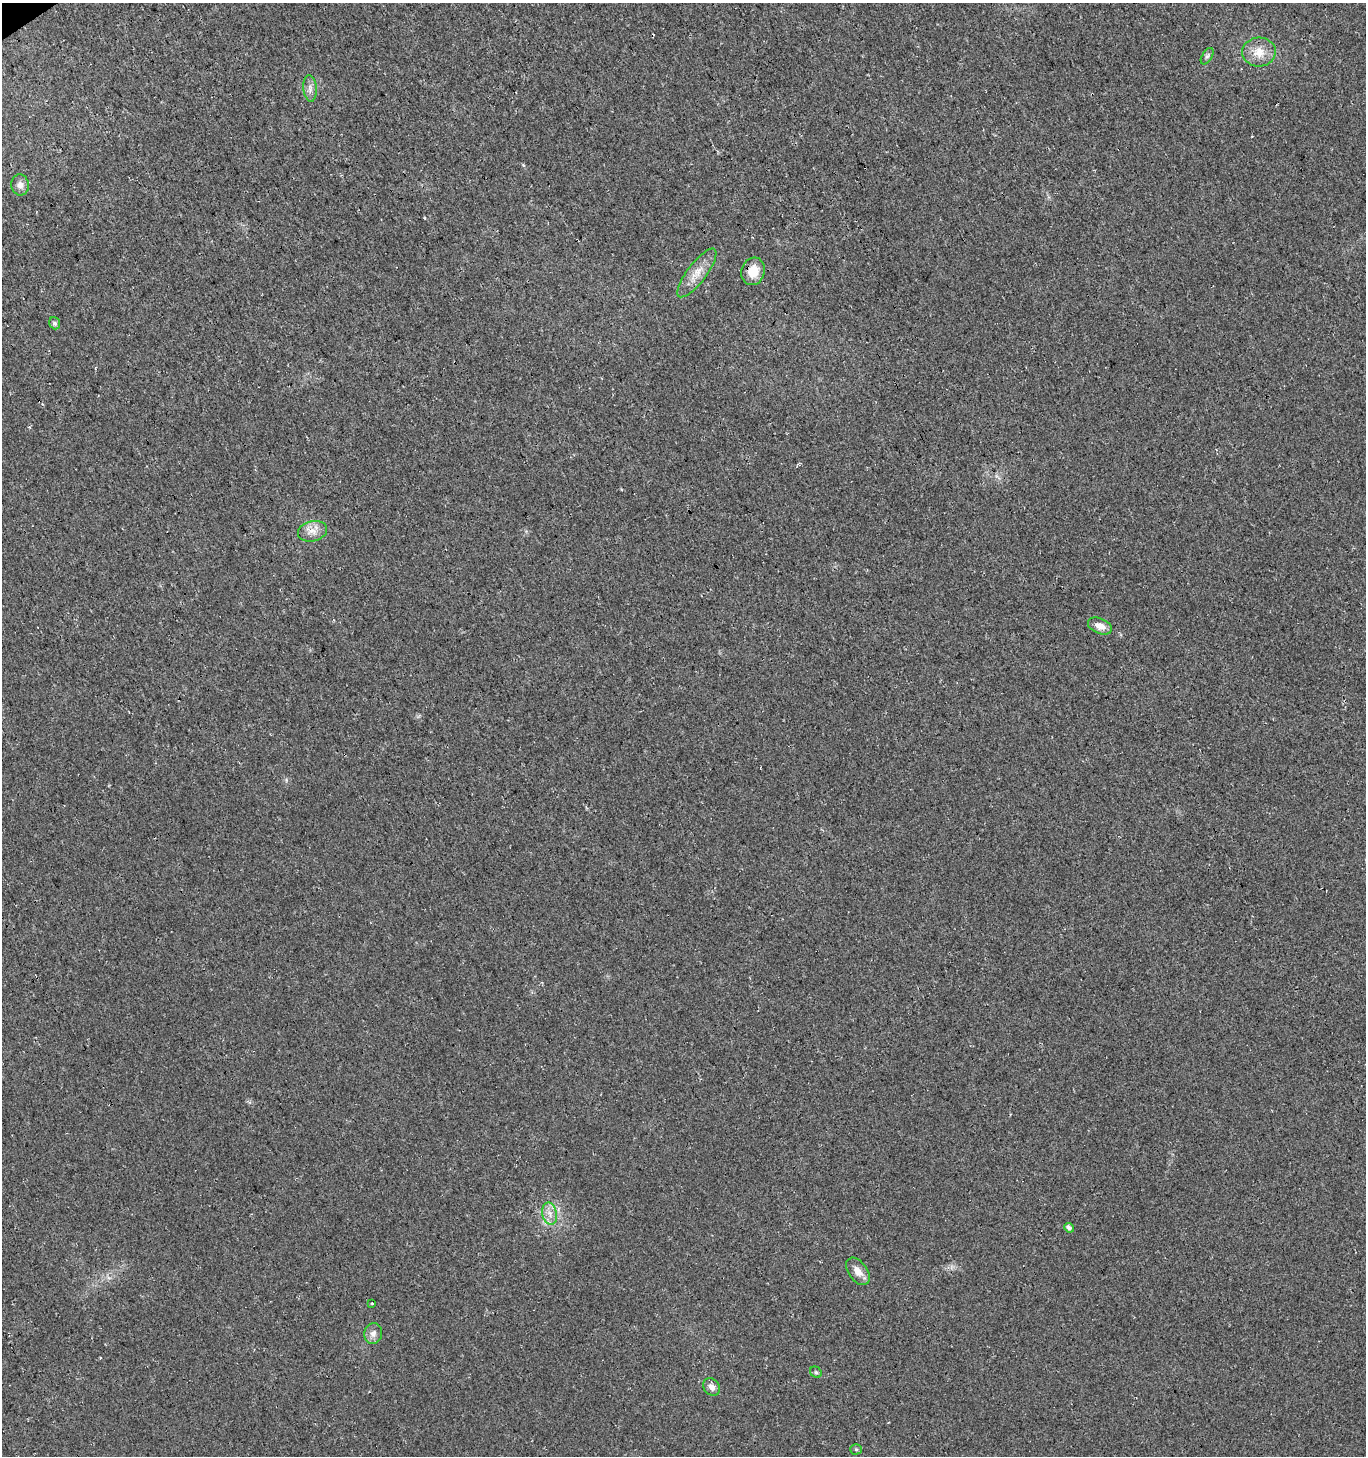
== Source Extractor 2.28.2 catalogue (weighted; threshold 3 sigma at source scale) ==
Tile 11 of 4 x 4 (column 3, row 3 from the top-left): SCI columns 2934-4297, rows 1504-2957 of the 5806 x 5921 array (HDU 1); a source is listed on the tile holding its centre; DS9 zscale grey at full resolution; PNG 1368 x 1458 px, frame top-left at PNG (2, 3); each listed source drawn as its Kron ellipse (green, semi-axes under 4 px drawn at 4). Shown black and unused: <1% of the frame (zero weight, under 3 of 4 exposures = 5% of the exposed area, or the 3 px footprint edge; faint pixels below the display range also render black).
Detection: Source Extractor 2.28.2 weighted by HDU 2 'WHT'; one run over the whole footprint, this tile lists its part. Background 0.0165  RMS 0.007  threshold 0.0317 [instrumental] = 3 sigma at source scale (4.5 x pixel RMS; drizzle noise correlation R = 1.50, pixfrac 1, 0.0396/0.0396 arcsec/px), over >= 5 px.
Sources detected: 17; all 17 listed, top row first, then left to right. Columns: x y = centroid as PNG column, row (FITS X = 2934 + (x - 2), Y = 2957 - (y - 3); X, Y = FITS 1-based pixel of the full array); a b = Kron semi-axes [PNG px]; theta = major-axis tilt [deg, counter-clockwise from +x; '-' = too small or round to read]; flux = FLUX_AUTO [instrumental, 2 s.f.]
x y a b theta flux
1259 52 17 14 4 11
1207 56 9 5 59 1.7
310 88 13 6 -85 3.7
20 185 10 9 - 4.2
753 271 14 11 71 11
697 273 30 9 53 10
55 323 6 5 - 2
312 531 15 10 13 6.5
1100 626 13 7 -23 5.9
550 1213 11 7 -77 5
1069 1228 5 4 - 2.4
858 1271 15 9 -54 6.4
372 1303 4 3 - 0.91
373 1334 10 9 - 3.8
816 1372 6 5 - 1.2
711 1387 9 7 -51 3.9
856 1449 5 5 - 1
Overlapping masked pixels (flux is a lower limit): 1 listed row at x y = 753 271